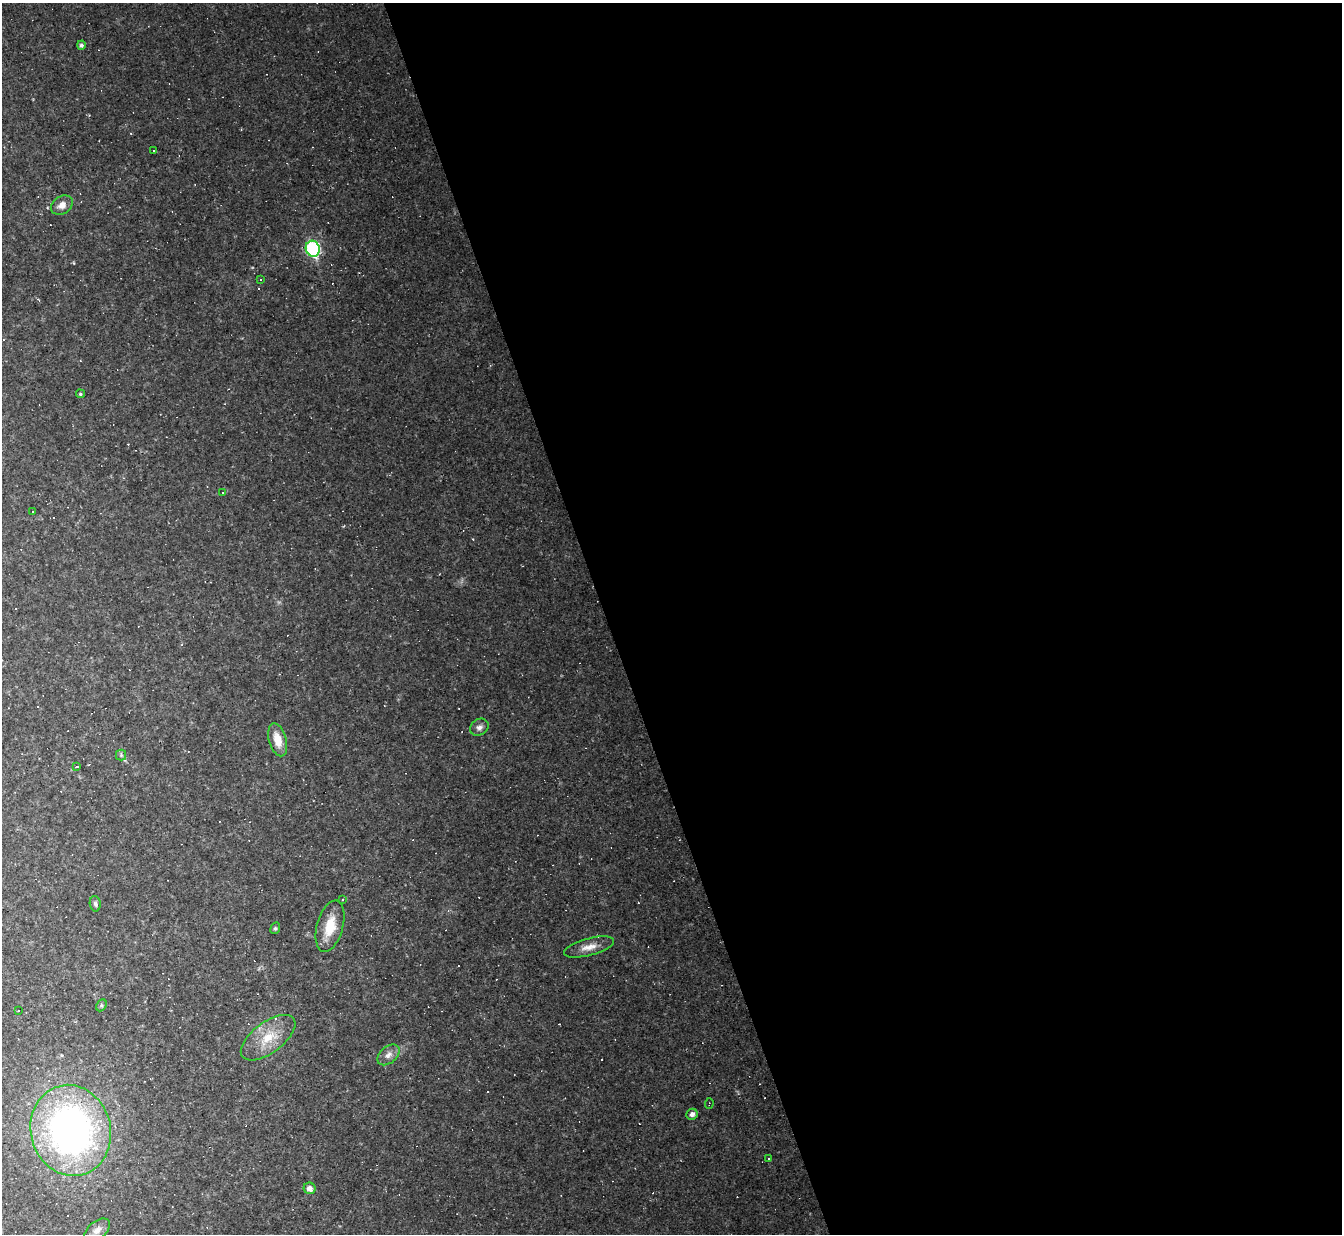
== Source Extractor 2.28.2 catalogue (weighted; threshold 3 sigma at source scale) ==
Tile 8 of 4 x 4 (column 4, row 2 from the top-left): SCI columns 4021-5360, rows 2736-3967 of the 5360 x 5344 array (HDU 1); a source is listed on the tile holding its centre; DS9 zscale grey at full resolution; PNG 1344 x 1236 px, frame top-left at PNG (2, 3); each listed source drawn as its Kron ellipse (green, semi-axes under 4 px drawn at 4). Shown black and unused: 55% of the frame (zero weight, under 2 of 3 exposures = <1% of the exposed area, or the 3 px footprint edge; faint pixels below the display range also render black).
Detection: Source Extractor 2.28.2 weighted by HDU 2 'WHT'; one run over the whole footprint, this tile lists its part. Background 0.0701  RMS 0.0083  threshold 0.0376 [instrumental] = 3 sigma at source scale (4.5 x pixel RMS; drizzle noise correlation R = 1.50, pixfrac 1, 0.05/0.05 arcsec/px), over >= 5 px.
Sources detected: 58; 29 cosmic-ray / hot-pixel residue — neither listed nor drawn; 2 inside a brighter listed object's ellipse — not listed separately; the other 27 listed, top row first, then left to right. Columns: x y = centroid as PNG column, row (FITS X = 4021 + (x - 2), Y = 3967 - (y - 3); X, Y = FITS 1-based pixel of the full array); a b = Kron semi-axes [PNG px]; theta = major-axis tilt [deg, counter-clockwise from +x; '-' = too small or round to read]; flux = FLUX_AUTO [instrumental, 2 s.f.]
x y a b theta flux
81 45 4 4 - 2.3
153 151 3 3 - 3.2
62 205 12 8 33 5.7
313 249 8 7 - 110
261 279 3 3 - 0.87
80 394 4 4 - 1.2
222 492 3 2 - 0.89
33 511 3 3 - 4.1
479 727 10 8 31 3.6
278 740 17 8 -74 13
121 755 5 5 - 1.4
76 767 4 3 - 1.3
343 899 3 3 - 3.4
95 904 8 5 -79 2
330 926 26 13 75 20
275 928 6 4 68 1.2
589 947 26 8 15 9.1
101 1005 6 5 - 1.5
18 1011 2 2 - 0.65
268 1038 32 15 37 23
388 1055 13 8 41 5.4
709 1103 5 2 - 0.54
692 1114 6 5 - 3.7
71 1130 46 40 -75 310
768 1159 3 3 - 3.4
310 1188 6 5 - 4.4
97 1230 15 8 39 6.1